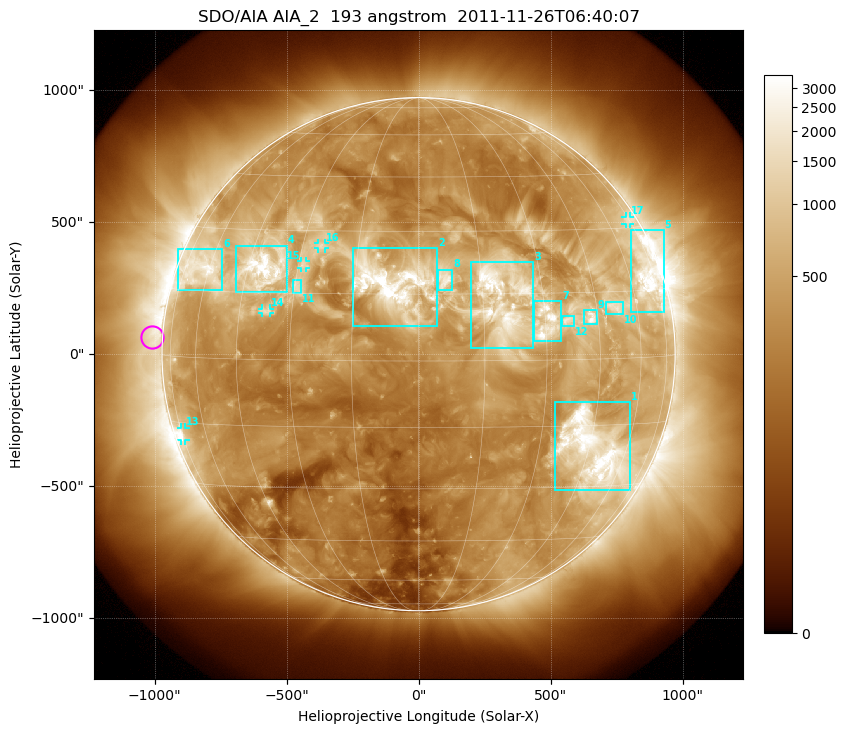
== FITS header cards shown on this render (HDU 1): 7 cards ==
TELESCOP= 'SDO/AIA'
INSTRUME= 'AIA_2'
WAVELNTH=                  193
WAVEUNIT= 'angstrom'
DATE-OBS= '2011-11-26T06:40:07.84'
CTYPE1  = 'HPLN-TAN'
CTYPE2  = 'HPLT-TAN'

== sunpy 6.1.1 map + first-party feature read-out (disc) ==
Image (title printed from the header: SDO/AIA AIA_2  193 angstrom  2011-11-26T06:40:07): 1024 x 1024 px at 2.4 arcsec/px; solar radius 972 arcsec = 405 px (full disc in frame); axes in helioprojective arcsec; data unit not stated in the header (colour bar unlabelled)
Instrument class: DISC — disc imager (sunpy class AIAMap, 193 A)
Bright regions (active regions / flare kernels): reference = the median radial profile (limb darkening/brightening removed); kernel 9 px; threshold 5 sigma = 950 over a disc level ~317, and >= 1.15x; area >= 12 px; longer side >= 10 px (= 24 arcsec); searched inside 0.97 R_sun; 17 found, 17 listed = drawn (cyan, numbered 1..; 5 of them under ~33 arcsec drawn as corner ticks so the feature stays visible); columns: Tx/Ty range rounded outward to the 5 arcsec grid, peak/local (2 s.f.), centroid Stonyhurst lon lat
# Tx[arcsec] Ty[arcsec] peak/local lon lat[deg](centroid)
1 515..805 -515..-180 14 +47 -21
2 -250..70 105..400 15 -6 +17
3 195..435 20..350 10 +19 +14
4 -690..-500 235..410 12 -40 +21
5 805..930 160..470 10 +69 +18
6 -910..-745 245..400 8.6 -64 +20
7 435..540 50..205 10 +30 +8
8 75..130 245..320 5.5 +6 +18
9 625..675 110..165 8.5 +43 +9
10 710..775 150..200 5.5 +51 +12
11 -480..-445 230..280 5.7 -29 +17
12 540..590 105..145 6.1 +36 +9
13 -900..-880 -330..-275 5.5 -74 -18
14 -595..-565 155..175 4.4 -37 +11
15 -445..-425 325..355 5.1 -29 +22
16 -380..-355 400..420 5.2 -25 +26
17 785..805 495..520 3.5 +73 +32
Off-limb structures (1.02-1.3 R_sun): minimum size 162 px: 2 found; the strongest spans PA ~40..130 deg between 1.02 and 1.3 R_sun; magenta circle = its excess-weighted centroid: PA ~85 deg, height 1.04 R_sun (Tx ~-1010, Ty ~65 arcsec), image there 2.3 x the reference